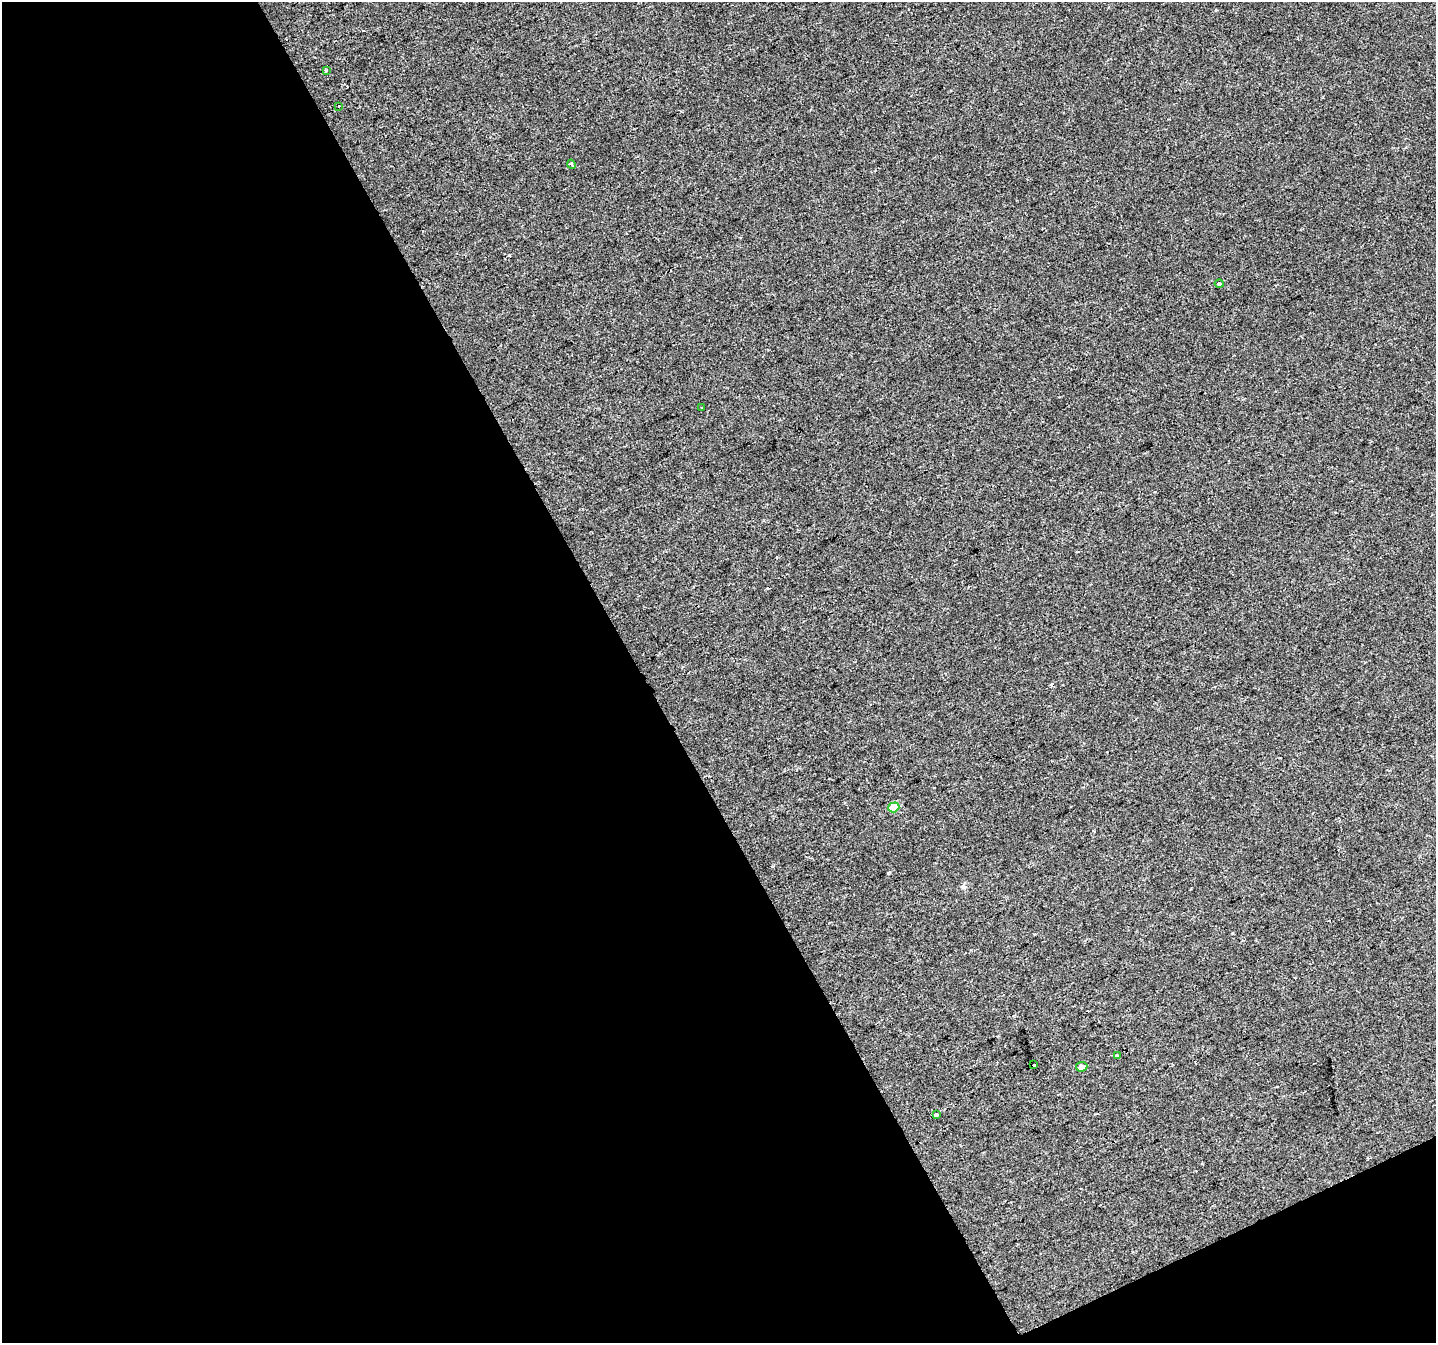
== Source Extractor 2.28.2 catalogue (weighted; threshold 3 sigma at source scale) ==
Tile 3 of 2 x 2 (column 1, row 2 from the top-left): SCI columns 2-1435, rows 76-1416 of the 2868 x 2814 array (HDU 1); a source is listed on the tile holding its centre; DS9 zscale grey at full resolution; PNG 1438 x 1345 px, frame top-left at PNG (2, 2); each listed source drawn as its Kron ellipse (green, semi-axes under 4 px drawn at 4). Shown black and unused: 47% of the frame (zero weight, under 2 of 3 exposures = <1% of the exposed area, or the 3 px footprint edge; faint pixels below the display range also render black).
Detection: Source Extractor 2.28.2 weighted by HDU 2 'WHT'; one run over the whole footprint, this tile lists its part. Background -4.49e-06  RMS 0.0044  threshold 0.0199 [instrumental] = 3 sigma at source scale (4.5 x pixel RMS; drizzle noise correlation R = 1.50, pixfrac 1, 0.0396/0.0396 arcsec/px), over >= 5 px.
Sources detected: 13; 3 cosmic-ray / hot-pixel residue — neither listed nor drawn; the other 10 listed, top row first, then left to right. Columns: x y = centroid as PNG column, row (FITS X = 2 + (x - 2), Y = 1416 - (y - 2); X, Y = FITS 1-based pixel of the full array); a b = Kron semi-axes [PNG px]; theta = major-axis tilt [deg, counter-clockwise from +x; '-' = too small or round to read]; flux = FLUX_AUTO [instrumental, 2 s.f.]
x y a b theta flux
326 70 4 3 - 0.66
339 106 3 2 - 0.3
571 164 4 3 - 0.95
1219 284 4 3 - 1.9
701 408 3 2 - 0.27
894 807 5 5 - 12
1117 1055 4 3 - 2.2
1033 1065 3 2 - 0.84
1082 1067 6 5 - 2
936 1115 4 3 - 2.7